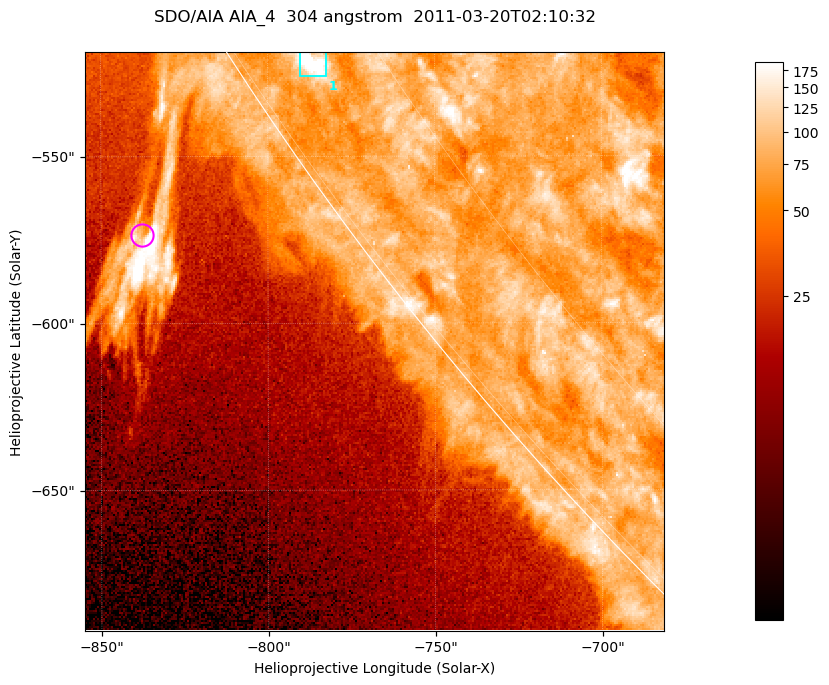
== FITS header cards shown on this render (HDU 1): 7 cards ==
TELESCOP= 'SDO/AIA '           / For AIA: SDO/AIA
INSTRUME= 'AIA_4   '           / For AIA: AIA_ATA1, AIA_ATA2, AIA_ATA3 or AIA_AT
WAVELNTH=                  304 / [angstrom] Wavelength
WAVEUNIT= 'angstrom'           / Wavelength unit: angstrom
DATE-OBS= '2011-03-20T02:10:32.123' / [ISO] Date when observation started; ISO 8
CTYPE1  = 'HPLN-TAN'           / CTYPE1; Typically HPLN
CTYPE2  = 'HPLT-TAN'           / CTYPE2; Typically HPLT

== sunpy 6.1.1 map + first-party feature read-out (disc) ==
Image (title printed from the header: SDO/AIA AIA_4  304 angstrom  2011-03-20T02:10:32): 289 x 289 px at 0.6 arcsec/px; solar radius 964 arcsec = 1606 px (partial field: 0.4% of the solar disc is inside the frame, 38% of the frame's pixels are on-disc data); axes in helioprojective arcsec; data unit not stated in the header (colour bar unlabelled)
Orientation: roll -0.132 deg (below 1 deg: not rotated)
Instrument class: DISC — disc imager (sunpy class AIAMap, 304 A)
Bright regions (active regions / flare kernels): reference = the on-disc median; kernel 3 px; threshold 5 sigma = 98.8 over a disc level ~77.4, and >= 1.15x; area >= 83 px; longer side >= 3 px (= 1.8 arcsec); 1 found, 1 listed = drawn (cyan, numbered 1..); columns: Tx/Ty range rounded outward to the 2 arcsec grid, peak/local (2 s.f.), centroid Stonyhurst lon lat
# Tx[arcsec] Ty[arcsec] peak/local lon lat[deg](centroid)
1 -792..-782 -526..-518 3.9 -80 -34
Off-limb structures (1.02-1.3 R_sun): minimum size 41 px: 3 found; the strongest spans PA ~120..125 deg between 1.02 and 1.1 R_sun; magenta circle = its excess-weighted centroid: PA ~125 deg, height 1.05 R_sun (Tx ~-838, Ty ~-574 arcsec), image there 5.7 x the reference